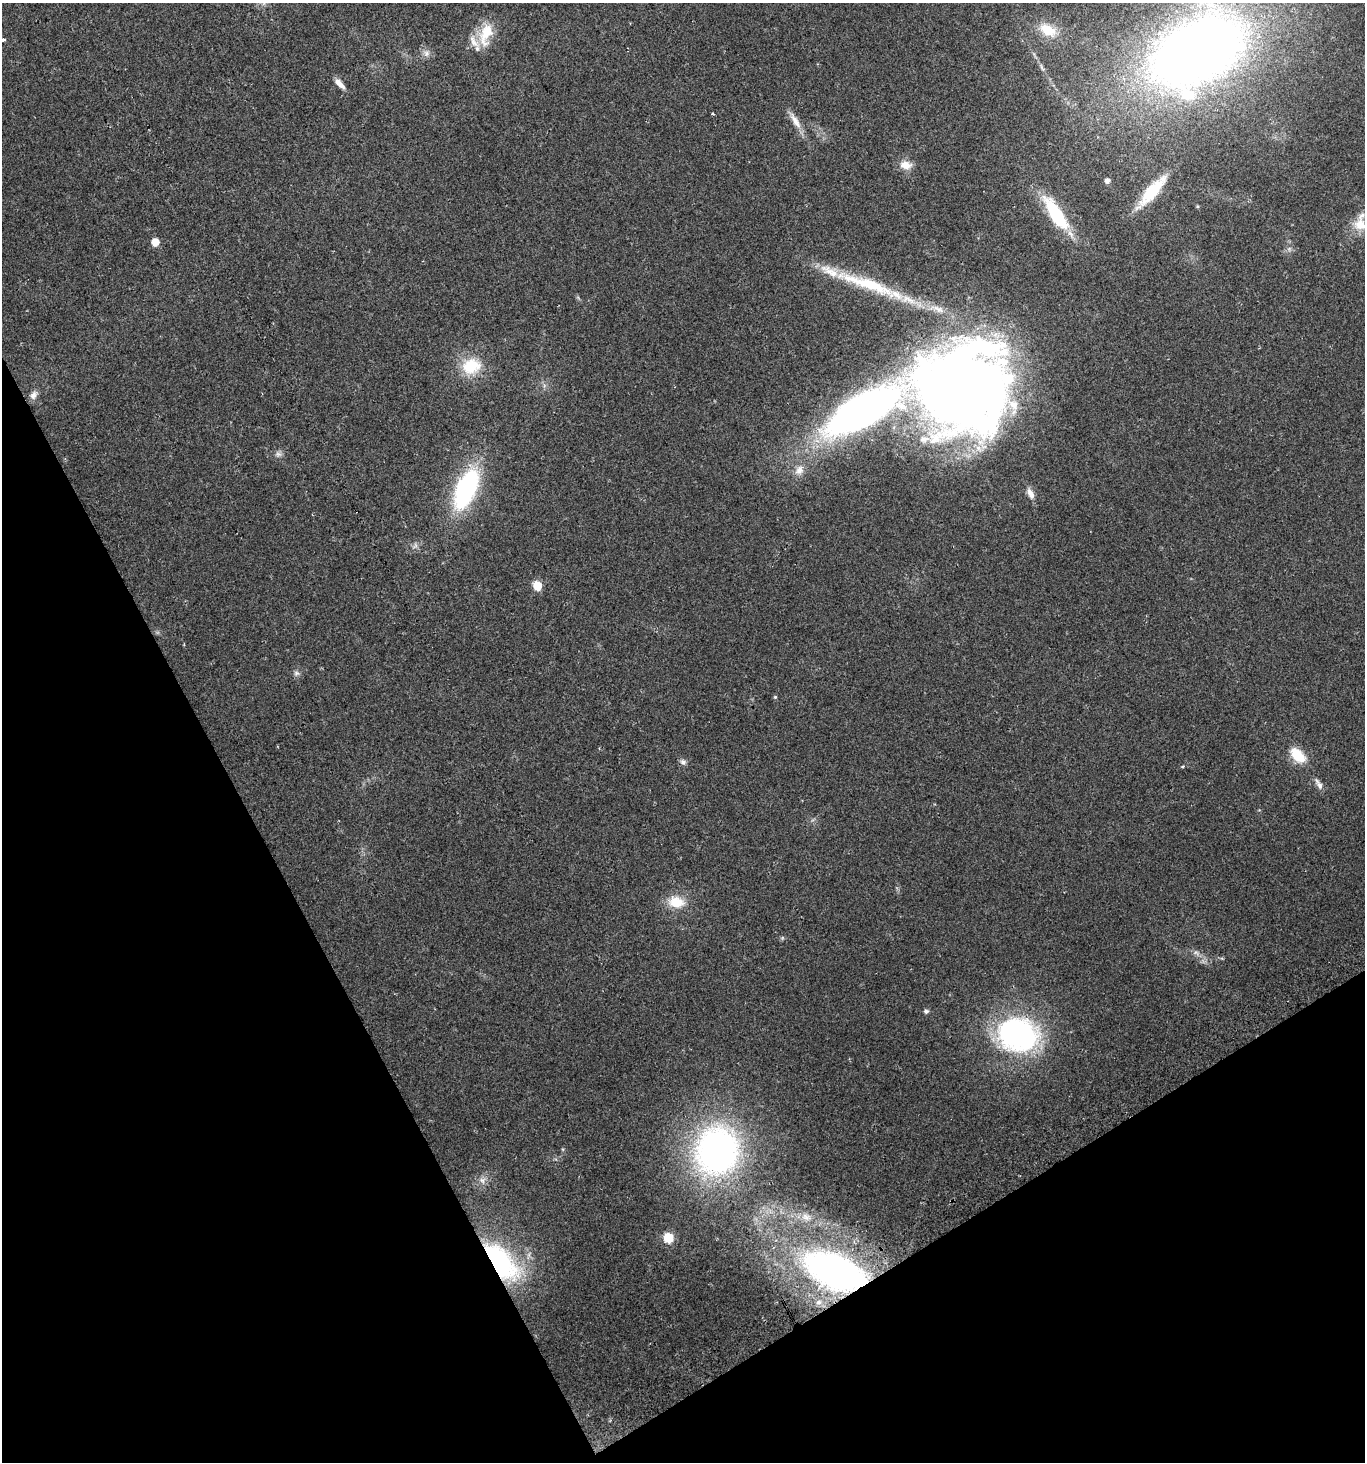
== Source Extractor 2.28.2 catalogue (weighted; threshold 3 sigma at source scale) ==
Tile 14 of 4 x 4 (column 2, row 4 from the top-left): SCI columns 1553-2915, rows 28-1487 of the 5771 x 5898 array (HDU 1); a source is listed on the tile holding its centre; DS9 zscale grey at full resolution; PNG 1367 x 1464 px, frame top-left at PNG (2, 3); no overlay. Shown black and unused: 26% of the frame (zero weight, under 2 of 3 exposures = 2% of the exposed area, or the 3 px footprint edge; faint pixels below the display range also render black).
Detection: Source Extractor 2.28.2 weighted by HDU 2 'WHT'; one run over the whole footprint, this tile lists its part. Background 0.0952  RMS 0.011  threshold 0.0475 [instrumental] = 3 sigma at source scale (4.5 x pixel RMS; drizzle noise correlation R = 1.50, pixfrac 1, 0.0396/0.0396 arcsec/px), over >= 5 px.
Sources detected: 46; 1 inside a brighter object's white glare — not listed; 6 inside a brighter listed object's ellipse — not listed separately; the other 39 listed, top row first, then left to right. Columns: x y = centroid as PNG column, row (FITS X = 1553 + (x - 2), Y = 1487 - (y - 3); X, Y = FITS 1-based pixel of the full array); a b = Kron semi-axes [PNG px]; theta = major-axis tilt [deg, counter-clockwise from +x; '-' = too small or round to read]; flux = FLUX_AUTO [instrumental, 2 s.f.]
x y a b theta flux
1048 30 24 14 -27 22
486 34 33 15 72 28
3 40 4 3 - 5.8
1197 52 74 45 30 1100
426 53 9 8 - 4.4
339 84 14 6 -45 7
713 113 3 2 - 1.9
795 121 24 8 -58 11
906 165 15 10 -5 10
1107 181 5 5 - 4.4
1152 191 44 12 49 39
1056 214 39 12 -56 68
1360 224 17 17 - 19
155 242 5 5 - 18
868 284 103 15 -19 84
471 366 26 21 16 34
33 395 13 8 64 5.3
863 410 303 53 22 1100
278 454 8 7 - 3.3
466 489 40 18 66 140
1030 494 17 8 -64 6.9
537 586 5 5 - 37
296 673 8 6 -15 2.9
775 697 5 5 - 1.3
1297 755 22 12 -47 22
683 762 9 7 -37 3.3
1183 766 5 4 - 1.5
1319 784 16 6 -59 5.1
676 902 22 14 -6 21
1196 953 8 5 -30 3.2
926 1011 6 5 - 2.3
1018 1035 44 35 -11 210
717 1150 39 35 77 400
482 1180 10 8 84 5.3
806 1217 14 10 -22 10
668 1238 5 5 - 56
499 1261 40 20 -49 170
835 1271 56 28 -22 460
819 1302 9 6 16 4.8
Overlapping masked pixels (flux is a lower limit): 3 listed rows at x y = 863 410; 499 1261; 835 1271
Isophote crosses this tile's border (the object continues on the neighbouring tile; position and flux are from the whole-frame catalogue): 2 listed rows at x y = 3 40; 1197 52